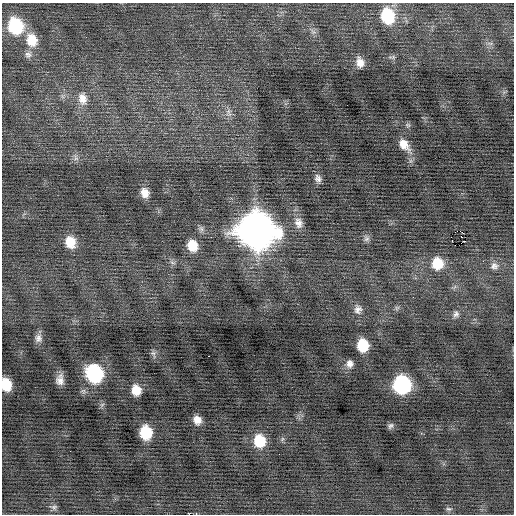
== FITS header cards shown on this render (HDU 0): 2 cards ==
NAXIS1  =                  512 / Axis length
NAXIS2  =                  512 / Axis length

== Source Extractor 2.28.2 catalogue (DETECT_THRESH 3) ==
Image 512 x 512 px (HDU 0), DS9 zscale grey, 1 PNG px = 1 image px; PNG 516 x 516 px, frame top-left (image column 1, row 512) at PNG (2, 3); no overlay
Background -0.0373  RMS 0.75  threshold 2.24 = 3 sigma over >= 5 px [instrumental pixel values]
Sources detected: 42; all 42 listed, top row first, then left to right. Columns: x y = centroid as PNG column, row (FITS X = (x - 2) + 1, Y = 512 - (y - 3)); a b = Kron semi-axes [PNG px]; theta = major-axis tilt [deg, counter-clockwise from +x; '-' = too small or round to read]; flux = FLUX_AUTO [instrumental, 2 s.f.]
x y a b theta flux
387 16 15 12 -77 2400
15 26 15 13 -70 3300
32 40 17 13 -72 1000
490 43 7 4 -18 110
28 55 10 9 - 240
392 57 10 4 0 100
360 62 12 9 -76 430
82 99 17 12 -78 620
229 113 14 6 -87 250
408 125 8 5 -20 100
404 145 16 10 -51 610
76 158 9 6 -61 170
318 178 10 7 -68 240
145 193 11 9 -68 470
298 223 15 10 -76 420
256 230 17 16 - 90000
460 231 3 2 - 300
366 239 8 8 - 170
70 242 13 11 -74 880
192 246 11 10 - 890
483 261 3 2 - 58
437 264 13 13 - 1200
494 266 11 10 - 310
397 308 7 6 - 110
358 309 12 11 - 340
456 314 10 8 71 220
38 338 12 10 -82 290
363 345 10 9 - 1500
153 353 7 7 - 130
208 356 3 2 - 220
350 364 10 9 - 270
94 374 13 11 -62 5500
60 380 11 7 85 370
6 384 11 8 -76 1100
402 385 12 11 - 6900
136 390 10 8 -78 690
197 420 8 7 - 390
390 426 9 6 56 120
146 433 11 9 -81 1700
259 441 12 10 -73 1500
54 507 9 7 16 130
448 509 8 5 -18 110
At the frame edge (FLAGS 8, measured only in part): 1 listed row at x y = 6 384